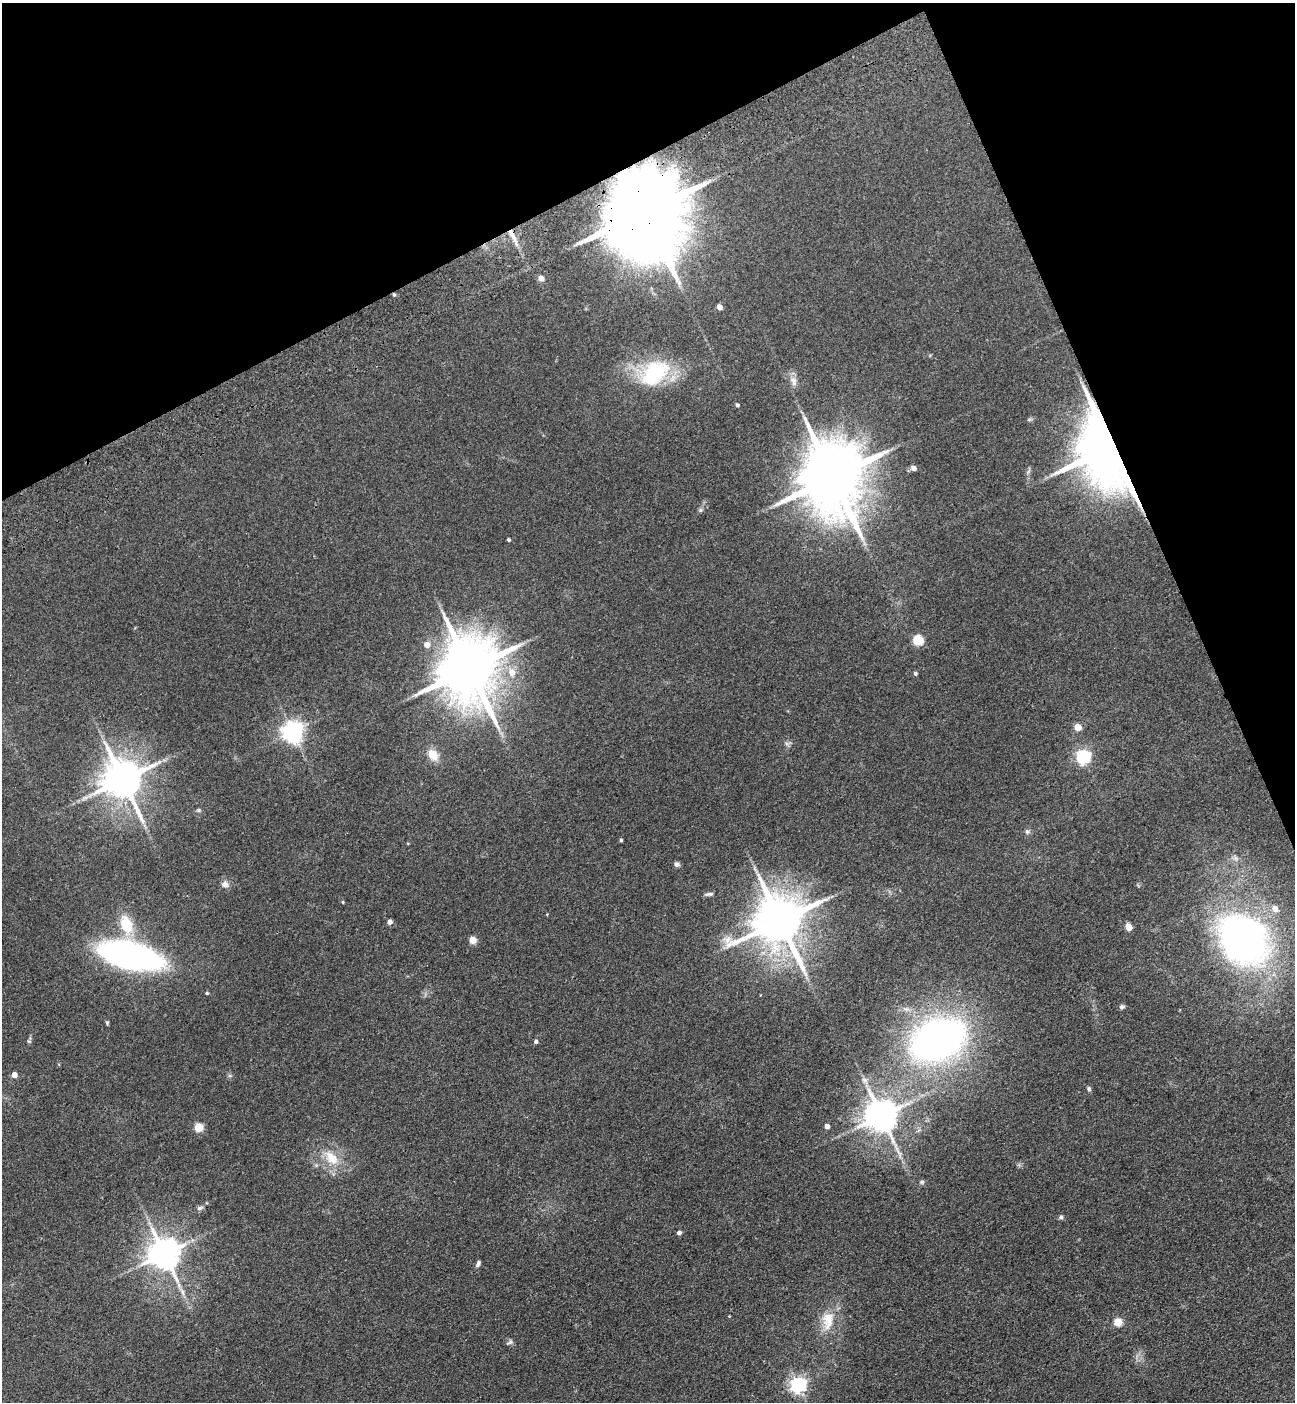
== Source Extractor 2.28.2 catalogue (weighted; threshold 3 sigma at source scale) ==
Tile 3 of 4 x 4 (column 3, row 1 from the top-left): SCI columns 2932-4224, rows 4310-5709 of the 5732 x 5819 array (HDU 1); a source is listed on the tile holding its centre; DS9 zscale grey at full resolution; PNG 1297 x 1404 px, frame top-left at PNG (2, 3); no overlay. Shown black and unused: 22% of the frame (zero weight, under 3 of 4 exposures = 6% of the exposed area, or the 3 px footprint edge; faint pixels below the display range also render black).
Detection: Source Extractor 2.28.2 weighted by HDU 2 'WHT'; one run over the whole footprint, this tile lists its part. Background 0.192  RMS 0.0084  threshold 0.038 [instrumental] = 3 sigma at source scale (4.5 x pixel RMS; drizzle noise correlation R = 1.50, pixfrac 1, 0.05/0.05 arcsec/px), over >= 5 px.
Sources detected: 62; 1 inside a brighter object's white glare — not listed; the other 61 listed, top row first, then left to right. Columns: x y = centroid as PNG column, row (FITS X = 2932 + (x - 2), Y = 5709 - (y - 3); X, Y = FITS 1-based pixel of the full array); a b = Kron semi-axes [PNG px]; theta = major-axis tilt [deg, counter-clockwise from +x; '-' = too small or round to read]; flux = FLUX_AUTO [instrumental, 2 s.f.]
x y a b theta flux
644 211 29 18 -68 14000
512 235 22 5 -63 7.3
541 278 6 6 - 3
394 295 4 4 - 1.2
719 307 4 4 - 6.7
654 373 31 21 39 67
793 381 13 8 -71 5
737 405 4 4 - 1.3
1111 446 22 13 -68 9000
913 468 5 5 - 4.3
833 478 22 16 -74 8000
700 510 7 4 71 1.4
509 540 3 3 - 1.3
918 640 5 5 - 52
427 645 5 5 - 8.5
469 668 19 16 -76 6100
512 672 8 7 - 8.3
915 673 5 5 - 1.4
1078 727 5 5 - 13
292 732 7 7 - 540
433 755 13 10 -56 11
1083 757 6 6 - 200
122 780 12 10 -64 2700
199 810 6 5 - 1.2
1027 831 7 7 - 2.1
621 840 4 3 - 1.1
408 843 4 3 - 0.62
677 864 6 6 - 2.4
225 884 9 9 - 3.9
709 894 12 5 6 2.4
343 902 4 4 - 0.92
1275 909 6 6 - 7.1
780 921 15 14 - 4100
389 922 4 4 - 5.1
126 925 29 16 -73 23
1128 927 5 4 - 15
473 940 5 5 - 19
1243 940 48 39 -47 390
130 956 52 20 -13 280
207 993 4 3 - 1.1
1122 1007 7 5 6 1.8
107 1023 5 4 - 1.1
938 1040 50 35 25 370
29 1041 6 3 -18 0.94
536 1042 4 4 - 1.9
14 1075 4 4 - 6.9
1089 1089 6 5 - 1.4
881 1116 9 9 - 1700
827 1126 4 4 - 4.7
198 1127 5 5 - 31
331 1158 24 14 -47 19
922 1182 7 5 2 1.5
200 1208 9 5 18 2.1
1061 1217 5 5 - 2
679 1233 4 4 - 2.8
164 1254 9 9 - 1600
478 1263 9 4 61 2.2
828 1320 28 16 86 20
1118 1322 5 5 - 26
510 1342 10 6 33 2
798 1385 6 6 - 260
Overlapping masked pixels (flux is a lower limit): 4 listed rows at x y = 644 211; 512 235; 394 295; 1111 446